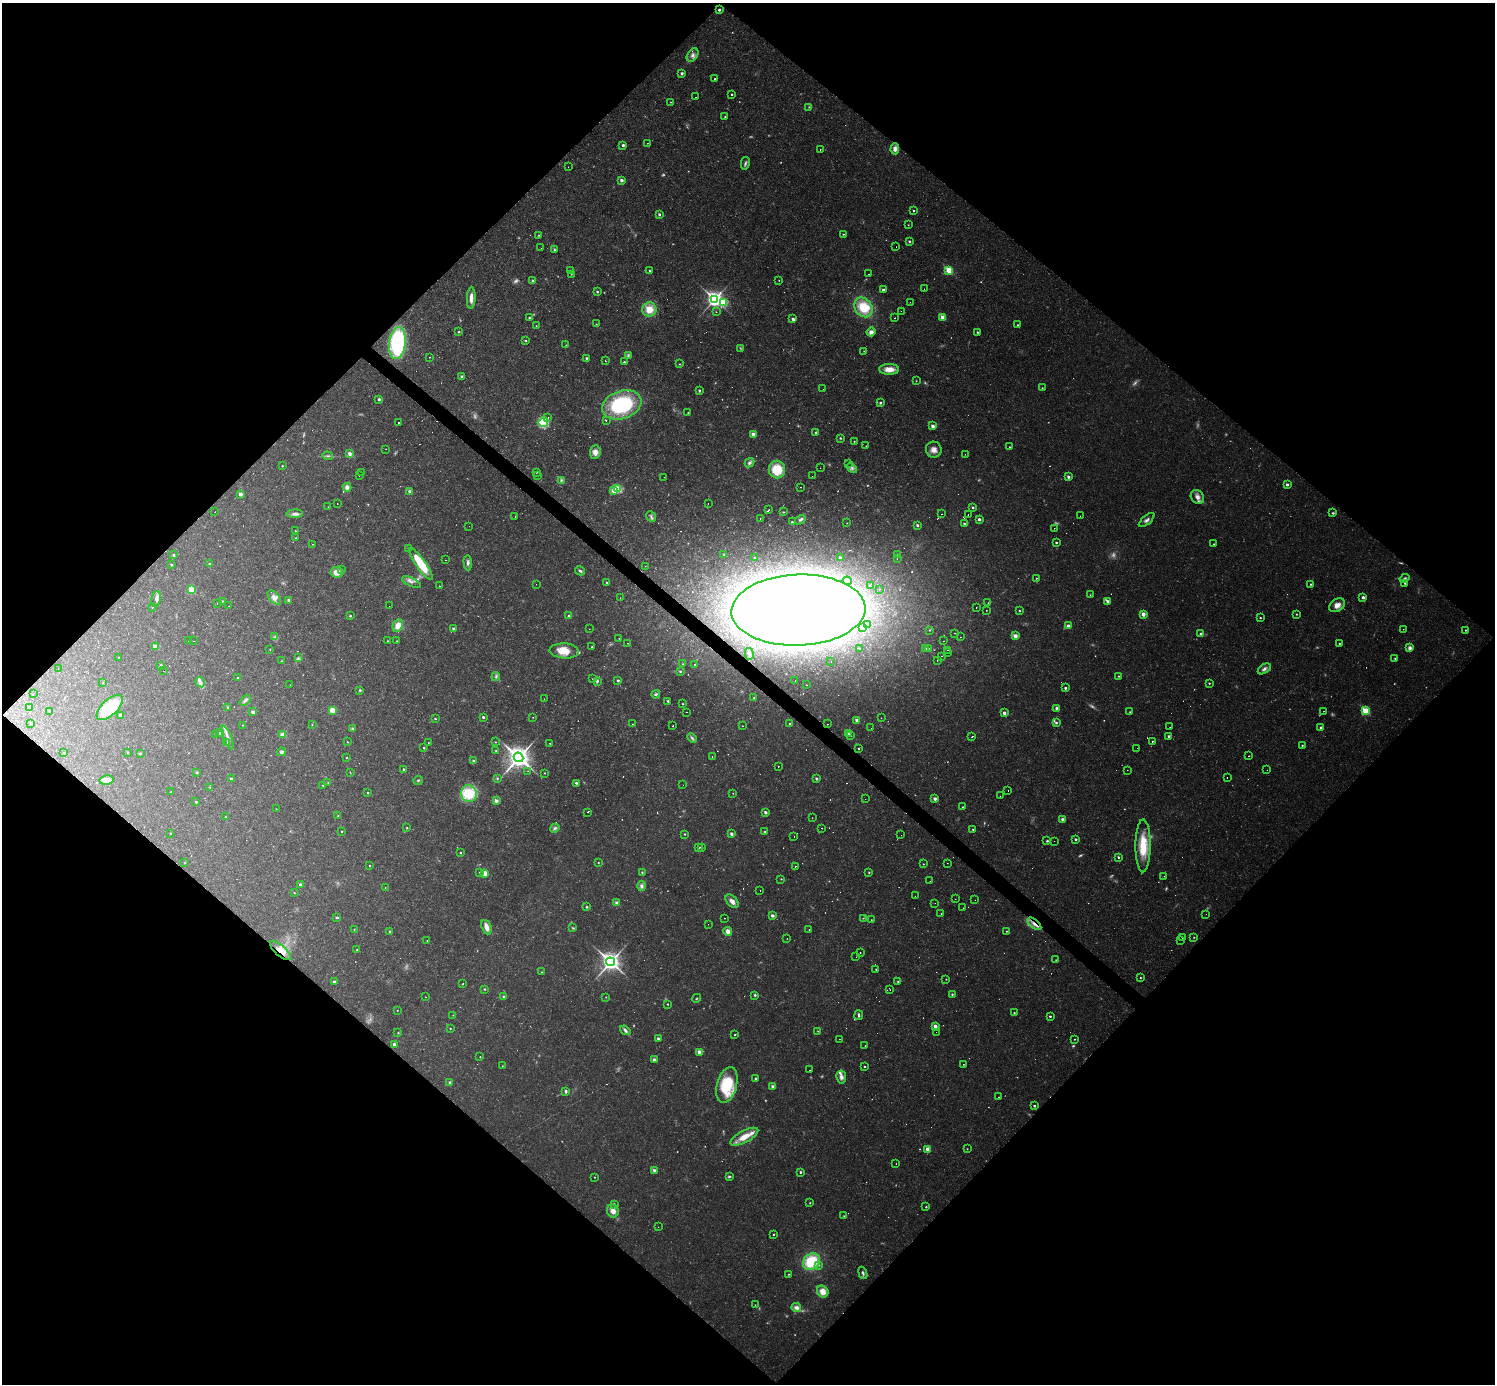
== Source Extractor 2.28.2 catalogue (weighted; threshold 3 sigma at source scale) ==
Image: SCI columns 1-5971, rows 153-5678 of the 5971 x 5973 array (HDU 1 of 3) = the unmasked area's bounding box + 8 px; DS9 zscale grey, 4 x 4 block average (1 PNG px = mean of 4 x 4 image px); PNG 1497 x 1386 px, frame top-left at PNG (2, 3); each listed source drawn as its Kron ellipse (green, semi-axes under 4 px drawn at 4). Shown black and unused: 51% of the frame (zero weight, under 2 of 3 exposures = <1% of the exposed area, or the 3 px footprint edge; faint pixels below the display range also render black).
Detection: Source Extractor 2.28.2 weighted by HDU 2 'WHT'. Background 0.0316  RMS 0.0069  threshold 0.031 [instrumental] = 3 sigma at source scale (4.5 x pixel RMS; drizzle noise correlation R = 1.50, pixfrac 1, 0.05/0.05 arcsec/px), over >= 5 px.
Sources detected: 901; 186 too faint to see at this stretch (4 x 4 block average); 8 inside a brighter object's white glare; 44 cosmic-ray / hot-pixel residue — neither listed nor drawn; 10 coinciding with a brighter row at this scale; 13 inside a brighter listed object's ellipse — not listed separately; of the other 640, all 500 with FLUX_AUTO >= 1.84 (the completeness limit of this list) listed and drawn (140 fainter detections not listed), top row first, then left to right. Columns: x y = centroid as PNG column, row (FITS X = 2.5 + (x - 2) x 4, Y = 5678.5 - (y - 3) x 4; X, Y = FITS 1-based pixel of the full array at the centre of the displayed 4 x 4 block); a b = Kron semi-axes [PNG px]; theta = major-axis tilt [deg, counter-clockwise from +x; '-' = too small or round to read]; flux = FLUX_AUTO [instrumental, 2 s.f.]
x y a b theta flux
719 10 2 2 - 14
693 55 7 5 54 20
682 73 2 2 - 11
715 78 2 2 - 4.2
732 94 2 2 - 6
695 97 2 2 - 8
671 102 2 2 - 2.8
809 107 2 2 - 3.2
725 117 2 2 - 4.9
647 143 2 2 - 4.5
623 145 2 2 - 14
820 149 2 2 - 9.8
895 149 6 4 86 24
745 163 6 3 77 10
568 167 2 2 - 3.2
622 180 2 2 - 33
913 211 2 2 - 4.2
659 214 3 3 - 7.2
908 225 2 2 - 2
843 234 3 2 - 2.9
539 235 3 2 - 3.8
909 241 2 2 - 5.3
896 247 2 2 - 8.2
541 248 2 2 - 1.9
555 250 4 3 - 5.2
949 270 2 2 - 230
570 271 2 2 - 3.6
650 271 2 2 - 4.9
571 274 2 2 - 2.4
868 274 2 2 - 6
779 280 2 2 - 2.6
533 281 2 2 - 8.7
924 289 2 2 - 3.5
883 290 2 2 - 14
597 292 2 2 - 6.6
471 298 11 3 88 36
714 299 4 3 - 1900
723 302 3 2 - 230
910 302 2 2 - 3.5
863 307 10 8 -55 130
649 309 7 7 - 73
901 311 2 2 - 6.2
716 312 2 2 - 3
943 317 2 2 - 120
529 318 2 2 - 5
895 318 2 2 - 6.2
793 319 2 2 - 27
596 324 2 2 - 2.2
1017 325 2 2 - 3.3
536 326 2 2 - 2.7
459 332 2 2 - 4.4
871 332 4 3 - 25
977 332 2 2 - 5.1
526 340 2 2 - 4.4
397 343 16 8 83 370
566 345 2 2 - 3.3
740 348 4 2 - 4.5
864 351 2 2 - 2.1
628 356 4 2 - 5.3
429 357 2 2 - 4
587 358 2 2 - 8.1
605 360 2 2 - 4.3
624 362 2 2 - 6.4
679 364 3 2 - 3
889 369 10 5 -1 56
462 377 2 2 - 25
916 381 2 2 - 3.2
1042 388 2 2 - 2.8
823 389 2 2 - 4
699 391 2 2 - 8.1
379 399 2 2 - 14
880 403 2 2 - 8.8
622 405 20 14 20 430
688 413 2 2 - 4.2
548 417 2 2 - 2.1
606 421 2 2 - 4.2
543 422 5 4 - 260
398 423 2 2 - 22
933 426 2 2 - 41
816 432 2 2 - 4.9
753 434 2 2 - 42
840 438 3 2 - 4.8
854 441 2 2 - 3.4
866 446 2 2 - 33
1009 447 2 2 - 3.2
386 449 2 2 - 2.2
934 450 8 8 - 32
595 452 7 5 83 31
350 454 2 2 - 28
965 454 2 2 - 2
328 456 5 2 - 7.6
750 463 5 4 - 13
849 463 2 2 - 2.5
282 466 2 2 - 4.6
820 468 2 2 - 4.8
852 468 6 3 -49 12
777 469 9 8 - 120
536 472 2 2 - 2.2
362 473 2 2 - 17
359 476 2 2 - 2.9
538 476 2 2 - 2
812 476 2 2 - 2.2
664 477 2 2 - 1.9
1068 477 2 2 - 14
561 480 4 3 - 6.9
1287 484 2 2 - 14
347 487 4 4 - 19
801 487 2 2 - 2.3
617 489 2 2 - 280
410 491 2 2 - 24
614 491 2 2 - 52
240 494 2 2 - 35
1197 497 7 6 - 26
337 503 2 2 - 38
708 503 2 2 - 2.2
328 507 2 2 - 1.9
973 507 2 2 - 9.6
769 510 2 2 - 14
215 512 2 2 - 2
783 512 4 2 - 3.2
1333 513 3 2 - 5.7
295 514 8 4 1 18
942 514 2 2 - 1.9
968 514 2 2 - 5.5
1080 516 2 2 - 2.4
515 517 2 2 - 2.6
651 517 6 2 -51 9.3
760 518 2 2 - 20
979 519 2 2 - 21
800 520 6 3 32 10
1147 520 9 3 40 16
792 522 2 2 - 8.1
847 523 2 2 - 1.9
964 524 2 2 - 20
917 525 3 3 - 6.8
469 526 2 2 - 2.7
1054 528 2 2 - 2
295 531 2 2 - 4
296 538 2 2 - 5.8
1056 542 2 2 - 9.1
313 544 2 2 - 6.4
1214 544 2 2 - 2.6
408 548 2 2 - 2.8
724 554 2 2 - 5.6
898 554 3 2 - 2
173 555 2 2 - 8.2
755 558 2 2 - 2
840 558 2 2 - 9.9
897 559 2 2 - 3.9
446 560 2 2 - 4.2
468 563 8 3 -87 15
209 564 2 2 - 6.3
421 564 19 5 -55 160
171 565 2 2 - 11
645 566 2 2 - 2.8
342 570 2 2 - 2.4
580 571 5 3 - 9.6
337 572 6 5 - 44
1036 578 2 2 - 3
1404 578 5 3 - 8.3
847 581 4 3 - 14
411 582 10 3 -24 16
607 582 2 2 - 10
1405 583 2 2 - 3.2
536 584 2 2 - 3.7
1311 584 2 2 - 5
439 586 2 2 - 4.7
870 586 2 2 - 2.1
879 589 2 2 - 1.9
191 590 3 3 - 99
1090 595 2 2 - 2
274 597 8 4 -48 23
1363 597 2 2 - 15
620 598 2 2 - 5.2
156 599 8 4 84 18
289 600 2 2 - 19
222 601 2 2 - 3.8
1108 601 3 2 - 29
217 603 2 2 - 3
988 603 2 2 - 3.6
1337 605 8 6 35 37
228 606 2 2 - 7.2
389 606 2 2 - 6.6
152 607 2 2 - 4
976 607 2 2 - 11
798 610 67 35 2 3600
986 610 2 2 - 1.9
1019 611 2 2 - 4.7
1143 614 2 2 - 34
1296 614 2 2 - 3.9
350 616 2 2 - 6.4
569 616 2 2 - 9.1
1260 618 2 2 - 5.5
868 625 2 2 - 6.8
398 626 6 5 - 45
1068 626 2 2 - 16
863 627 3 2 - 4.1
454 629 2 2 - 20
589 629 2 2 - 2.6
1403 629 2 2 - 12
930 630 2 2 - 3.7
1465 630 2 2 - 4.6
955 633 2 2 - 2.1
1201 634 2 2 - 18
1015 636 2 2 - 35
275 637 3 2 - 4.1
960 637 2 2 - 2.2
619 638 2 2 - 1.8
189 640 2 2 - 2.9
194 641 2 2 - 3.2
387 641 2 2 - 2.2
397 641 2 2 - 4.6
943 641 2 2 - 9.8
628 643 2 2 - 2.7
1339 643 2 2 - 4.3
155 647 2 2 - 75
592 647 2 2 - 3.1
929 648 2 2 - 1.8
1410 648 3 3 - 20
270 649 2 2 - 2.4
860 649 2 2 - 7.6
925 649 2 2 - 8.1
947 650 2 2 - 2.1
564 651 14 7 -4 85
948 653 2 2 - 12
749 654 6 3 -76 10
942 656 2 2 - 1.8
119 657 2 2 - 3.3
298 658 4 2 - 5.2
1395 658 2 2 - 3.3
281 661 2 2 - 2
937 661 2 2 - 5.6
831 662 2 2 - 3
683 664 2 2 - 2.2
694 665 2 2 - 2.3
161 666 2 2 - 19
58 669 2 2 - 2.4
1264 669 7 3 34 16
164 671 2 2 - 70
680 671 2 2 - 6.5
1119 676 2 2 - 3.8
496 677 4 3 - 7.9
237 678 2 2 - 2.4
593 679 2 2 - 3.6
597 681 4 3 - 8.1
618 681 2 2 - 8.6
795 681 2 2 - 2.4
200 682 5 3 - 12
103 683 2 2 - 2.6
1209 683 2 2 - 4.5
290 685 2 2 - 2.2
806 685 2 2 - 2.5
1065 688 2 2 - 11
360 690 2 2 - 6.2
34 693 2 2 - 2.4
656 694 4 2 - 7
754 698 2 2 - 5.5
544 699 2 2 - 2.6
245 700 6 3 40 11
668 701 2 2 - 10
683 704 2 2 - 3.6
110 707 16 8 43 220
228 707 2 2 - 11
29 708 2 2 - 19
1057 708 2 2 - 18
332 710 2 2 - 75
1324 711 2 2 - 4.5
1365 711 2 2 - 290
50 712 3 2 - 4.4
253 712 2 2 - 22
686 712 2 2 - 10
1130 712 2 2 - 4.7
1004 713 2 2 - 21
120 715 2 2 - 17
483 717 2 2 - 9.1
533 717 2 2 - 2.1
881 718 2 2 - 2.2
435 719 2 2 - 5.2
856 720 2 2 - 20
31 723 2 2 - 5.1
1056 723 4 2 - 6.9
632 724 2 2 - 4
790 724 2 2 - 9.9
828 724 2 2 - 4.1
243 725 2 2 - 3.3
312 725 2 2 - 2.1
673 726 2 2 - 14
742 726 2 2 - 2.5
1170 727 2 2 - 2.5
1321 727 2 2 - 7.7
353 728 3 3 - 7.5
871 728 2 2 - 6
220 733 2 2 - 7.1
848 734 2 2 - 25
215 735 2 2 - 4.1
283 735 2 2 - 58
850 735 2 2 - 4.3
1169 736 2 2 - 10
228 737 12 2 -68 20
972 737 2 2 - 4.6
692 738 5 3 - 9.9
1152 741 2 2 - 4.7
347 742 2 2 - 2.1
428 742 2 2 - 2
495 742 2 2 - 3
227 743 2 2 - 2.4
550 743 2 2 - 2.5
1302 745 2 2 - 5.6
424 748 2 2 - 6.1
859 748 2 2 - 4.1
1137 748 2 2 - 2.8
496 751 2 2 - 6.9
128 752 2 2 - 3.7
282 752 4 4 - 10
64 753 2 2 - 3.4
140 753 2 2 - 6.2
712 756 2 2 - 2.9
1249 756 2 2 - 2.5
518 757 5 4 - 4300
346 758 2 2 - 3.3
473 761 2 2 - 12
778 766 2 2 - 2.6
404 769 2 2 - 13
1127 770 2 2 - 1.9
1267 770 2 2 - 1.9
528 771 2 2 - 2.6
197 772 2 2 - 9.1
350 772 3 2 - 2
545 773 2 2 - 3.3
1227 777 2 2 - 4
497 778 3 3 - 4.6
231 779 2 2 - 26
816 779 2 2 - 8.5
107 780 7 4 10 39
418 780 5 2 - 5.3
328 782 2 2 - 2.3
576 783 2 2 - 13
323 785 2 2 - 3.7
683 785 2 2 - 3.1
210 787 2 2 - 2.7
1008 790 2 2 - 12
171 792 2 2 - 4.7
367 793 2 2 - 6.4
733 793 2 2 - 2.4
469 794 8 8 - 170
1000 796 2 2 - 2.8
865 799 2 2 - 8.4
935 799 2 2 - 25
496 801 3 3 - 15
196 802 2 2 - 8.8
963 807 2 2 - 4.2
276 809 2 2 - 2.7
587 812 2 2 - 1.9
765 812 2 2 - 19
338 816 2 2 - 2.9
226 817 2 2 - 3.1
812 818 2 2 - 2.1
1062 819 3 3 - 11
407 828 2 2 - 4.7
555 828 5 3 - 11
822 828 2 2 - 2.6
973 829 2 2 - 2.6
341 832 2 2 - 2.5
765 832 2 2 - 5.6
170 833 2 2 - 2.5
685 834 2 2 - 4.3
731 834 2 2 - 19
901 835 2 2 - 7.6
794 836 2 2 - 2.2
1075 839 2 2 - 9.6
1047 841 3 2 - 6.1
1054 841 2 2 - 14
1143 846 26 7 89 150
699 847 2 2 - 9.3
701 848 2 2 - 11
460 853 2 2 - 4.4
1118 857 3 2 - 5.1
185 863 2 2 - 3.5
598 863 2 2 - 3.3
947 863 2 2 - 5.4
923 864 2 2 - 3.9
369 865 2 2 - 3.8
795 867 2 2 - 15
642 872 2 2 - 4.4
480 873 2 2 - 6.6
485 873 2 2 - 76
869 873 2 2 - 3.5
1164 876 2 2 - 2.9
781 879 2 2 - 3.7
930 881 2 2 - 2.3
301 884 2 2 - 9.9
642 886 5 4 - 17
385 888 2 2 - 2.2
760 891 2 2 - 14
294 893 3 2 - 2.7
915 896 2 2 - 2
955 899 2 2 - 4.8
975 900 2 2 - 3
732 901 8 5 -47 26
617 903 2 2 - 26
935 903 2 2 - 2.6
586 907 3 3 - 5
963 908 2 2 - 5.3
941 913 2 2 - 1.8
1206 914 2 2 - 2.1
772 916 2 2 - 19
337 918 2 2 - 14
724 918 2 2 - 3.7
863 918 3 2 - 2.9
871 920 2 2 - 2.8
708 924 2 2 - 4.9
1034 924 8 3 -41 23
486 927 7 5 -66 30
573 928 3 2 - 5.2
354 929 2 2 - 2.9
809 929 2 2 - 1.9
390 931 2 2 - 6
728 931 4 4 - 26
1006 931 2 2 - 3.1
1194 937 2 2 - 2.8
1183 938 2 2 - 6.6
787 939 2 2 - 2.7
1181 940 2 2 - 3.5
427 941 2 2 - 2.6
357 950 2 2 - 4.9
280 951 13 5 -42 51
860 952 2 2 - 8.6
856 957 2 2 - 3.3
1056 960 2 2 - 2.2
611 962 4 4 - 2700
876 969 2 2 - 3.9
541 972 2 2 - 2.8
1140 978 2 2 - 3
946 979 2 2 - 2.1
898 981 2 2 - 4.4
334 982 2 2 - 15
463 984 2 2 - 3.1
485 989 2 2 - 5
890 990 2 2 - 2.5
952 994 2 2 - 4.8
755 995 2 2 - 9.4
425 997 2 2 - 1.9
504 997 2 2 - 11
606 997 2 2 - 2.3
696 998 5 2 - 3.9
668 1004 2 2 - 4.2
397 1010 2 2 - 2.1
1014 1013 2 2 - 5.4
453 1015 2 2 - 1.9
859 1015 5 2 - 8.3
1050 1016 2 2 - 6.7
935 1026 2 2 - 31
450 1028 2 2 - 4.4
625 1030 6 3 -38 12
818 1031 2 2 - 2.9
936 1032 2 2 - 1.9
398 1033 2 2 - 2.8
735 1035 2 2 - 5.2
658 1038 2 2 - 15
839 1039 2 2 - 3.9
1075 1039 2 2 - 2.7
394 1044 2 2 - 16
865 1046 2 2 - 15
700 1052 2 2 - 60
480 1057 2 2 - 3.6
654 1060 2 2 - 22
963 1064 2 2 - 3
502 1066 2 2 - 2.1
864 1066 2 2 - 7.7
810 1070 2 2 - 7.4
841 1077 6 5 - 18
756 1079 2 2 - 9.2
450 1082 2 2 - 7.8
727 1085 18 10 75 230
773 1087 2 2 - 51
566 1092 2 2 - 8.8
998 1097 2 2 - 9.4
1034 1106 2 2 - 9
744 1137 15 6 28 74
928 1149 2 2 - 61
967 1149 2 2 - 2.6
896 1164 2 2 - 2.6
654 1170 2 2 - 36
800 1172 2 2 - 7.8
594 1177 2 2 - 2.6
729 1177 4 3 - 5.9
810 1203 2 2 - 2.8
614 1204 3 2 - 4.4
926 1207 2 2 - 3.8
613 1211 7 6 - 32
844 1216 3 2 - 3
658 1227 2 2 - 2.2
773 1234 2 2 - 4.4
811 1262 9 7 39 200
818 1266 2 2 - 2.9
863 1273 6 2 -68 9.4
788 1274 2 2 - 2.9
823 1292 6 5 - 47
755 1305 2 2 - 2
796 1308 5 3 - 24
Overlapping masked pixels (flux is a lower limit): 3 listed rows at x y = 798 610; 1034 924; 280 951
Diffuse or blended objects may show on this block-average render without a row.